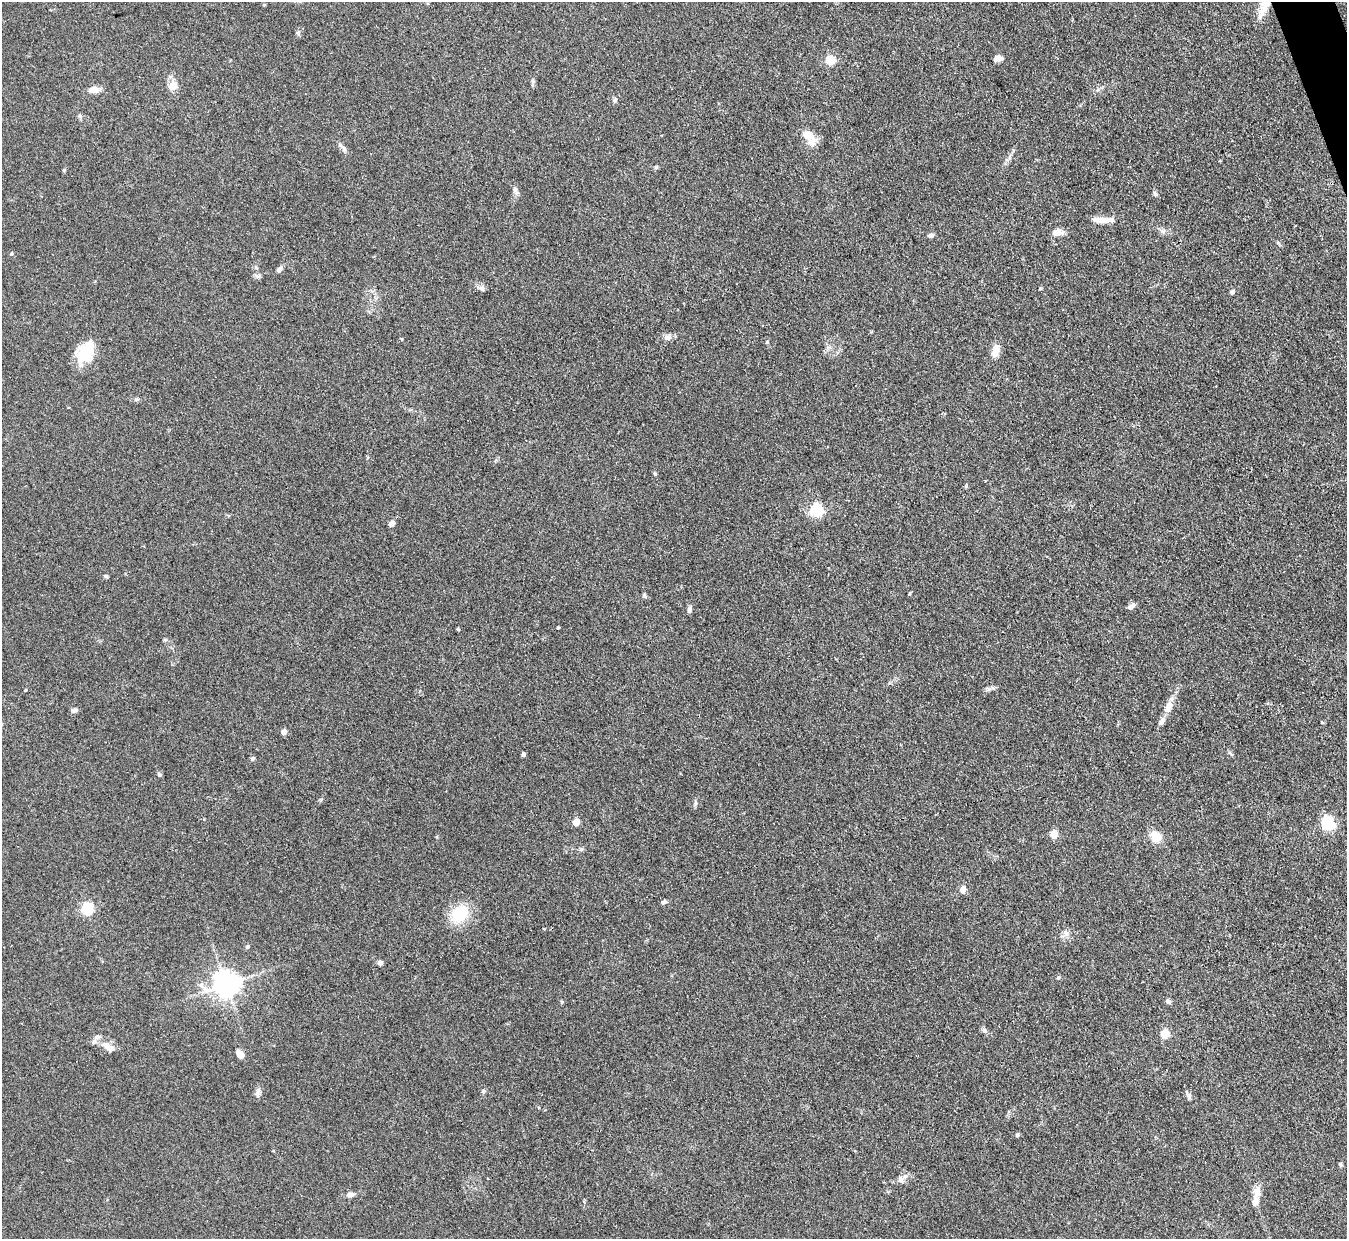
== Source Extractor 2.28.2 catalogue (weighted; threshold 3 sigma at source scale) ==
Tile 10 of 4 x 4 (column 2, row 3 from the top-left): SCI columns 1348-2692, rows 1512-2748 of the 5386 x 5371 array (HDU 1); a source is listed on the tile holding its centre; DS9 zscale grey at full resolution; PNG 1349 x 1241 px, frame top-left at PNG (2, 2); no overlay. Shown black and unused: <1% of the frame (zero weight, under 3 of 4 exposures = <1% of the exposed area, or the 3 px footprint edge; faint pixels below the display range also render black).
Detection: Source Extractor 2.28.2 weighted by HDU 2 'WHT'; one run over the whole footprint, this tile lists its part. Background 0.111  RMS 0.0066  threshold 0.0298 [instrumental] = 3 sigma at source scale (4.5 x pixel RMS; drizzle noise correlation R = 1.50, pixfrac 1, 0.05/0.05 arcsec/px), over >= 5 px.
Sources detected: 78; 4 inside a brighter listed object's ellipse — not listed separately; the other 74 listed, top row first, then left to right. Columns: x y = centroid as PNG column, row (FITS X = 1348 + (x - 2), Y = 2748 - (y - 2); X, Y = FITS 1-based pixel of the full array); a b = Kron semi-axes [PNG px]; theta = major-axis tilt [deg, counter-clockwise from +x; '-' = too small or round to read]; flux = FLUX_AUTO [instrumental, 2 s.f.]
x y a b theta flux
1264 2 36 10 82 16
998 58 8 6 11 4.7
830 60 5 5 - 38
532 81 7 4 -89 1.2
173 86 7 6 - 9.2
93 90 11 7 5 5.9
615 100 7 5 17 1.3
80 116 5 5 - 1.1
807 135 12 8 -30 11
341 146 18 3 -40 2.2
656 167 6 4 18 0.89
64 170 5 4 - 0.72
515 190 11 6 -78 2.4
1155 194 8 5 -38 1.2
1102 220 23 7 -3 6.9
1163 231 9 4 -8 1.8
1057 232 13 8 12 5.1
931 235 8 5 -5 1.9
11 254 6 4 88 0.88
256 267 7 4 -45 0.99
279 269 9 5 48 2.3
482 288 8 7 - 2.3
1040 288 4 4 - 0.71
1232 292 6 5 - 1.7
668 337 11 8 16 3.2
767 342 5 4 - 0.77
996 351 17 9 71 6.7
85 352 25 17 53 23
655 474 5 4 - 0.79
817 510 6 6 - 91
392 523 8 6 60 2.8
105 576 6 4 -17 0.98
909 594 4 4 - 0.68
645 595 8 4 -81 1
1131 606 10 6 31 2.5
689 609 8 5 85 1.9
558 628 4 3 - 0.61
989 689 7 4 17 1.5
25 690 3 3 - 0.61
1168 707 19 8 67 6.7
74 710 8 5 15 2.2
1322 722 5 3 - 0.55
284 732 5 4 - 5.2
1230 753 7 4 -53 1
523 754 4 3 - 1.7
159 775 5 4 - 1.7
695 802 10 4 -85 1.3
576 822 5 5 - 15
1328 823 7 6 - 110
1054 834 5 5 - 19
1156 836 15 12 -53 9.6
581 849 7 4 19 1.1
963 890 8 6 76 3.7
664 902 7 5 37 1.6
87 909 6 5 - 72
459 914 18 14 51 27
1066 933 11 5 -79 2.6
247 946 6 4 70 0.99
380 963 7 5 -34 1.7
1058 978 6 4 1 0.75
226 985 8 8 - 740
1168 1001 7 5 -54 1.8
984 1030 8 5 -39 1.7
1165 1034 5 5 - 27
108 1047 17 9 -39 6.4
240 1054 9 5 -53 6.5
483 1091 6 5 - 1.3
258 1092 13 6 76 2.6
1189 1096 9 6 -72 2.1
1017 1135 5 4 - 1.4
1340 1164 6 4 -61 1
901 1179 11 8 -67 3.1
1257 1192 17 9 80 6
350 1194 9 6 8 2.8
Overlapping masked pixels (flux is a lower limit): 1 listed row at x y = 1264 2
Isophote crosses this tile's border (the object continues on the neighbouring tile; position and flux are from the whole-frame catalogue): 1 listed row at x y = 1264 2
Unlisted compact peaks at least as high as the median listed source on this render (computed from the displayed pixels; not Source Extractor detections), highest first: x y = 253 758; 458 629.